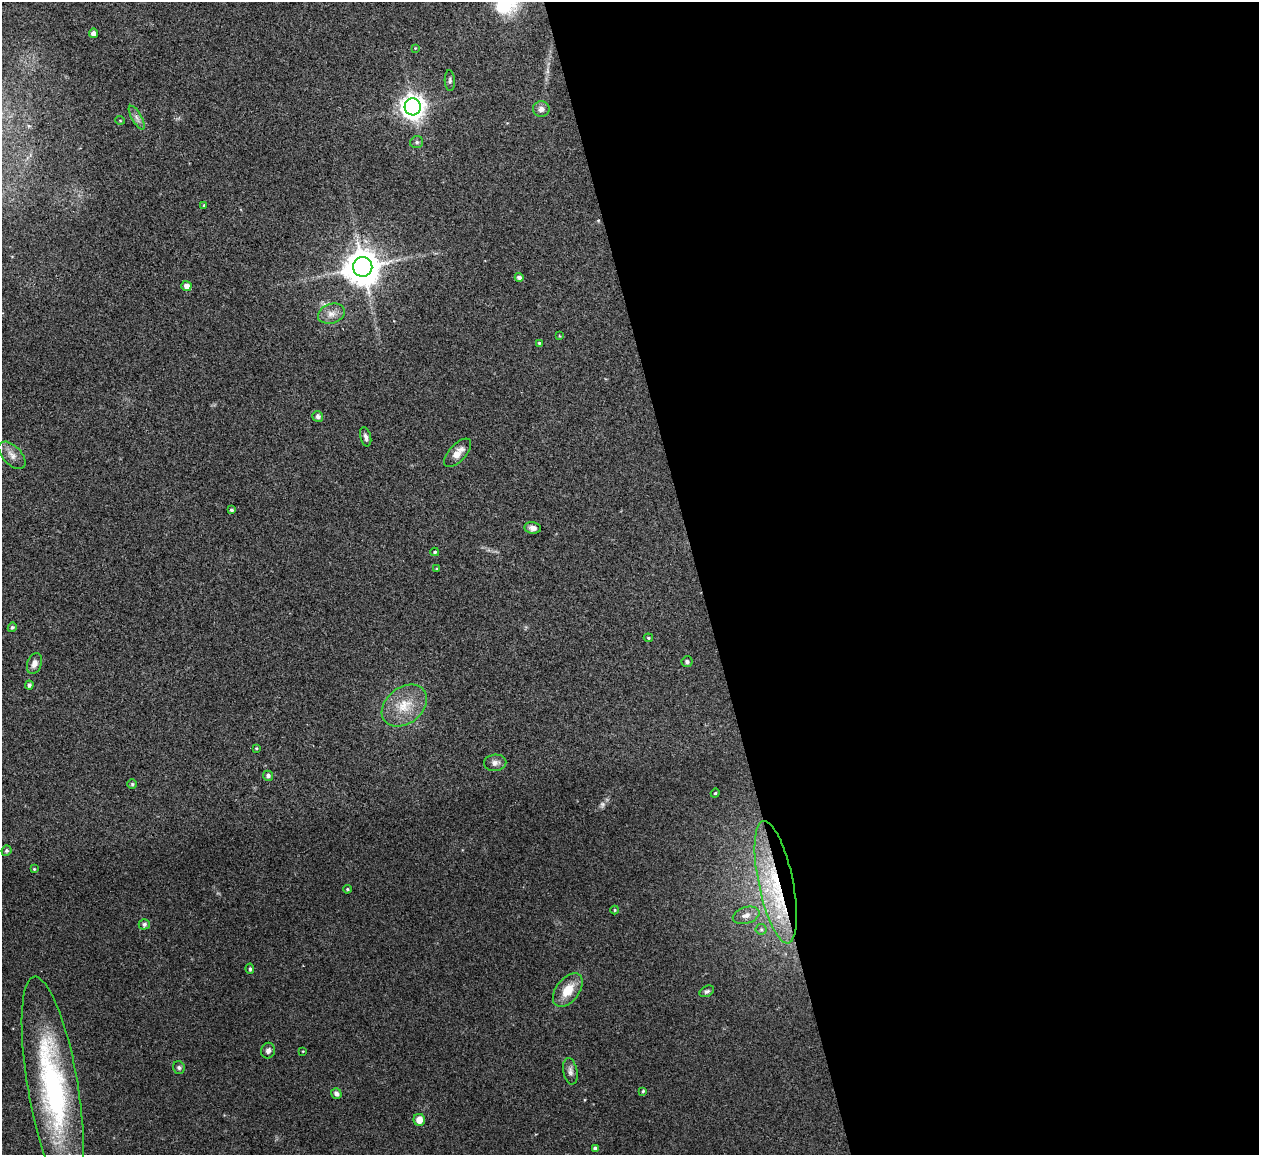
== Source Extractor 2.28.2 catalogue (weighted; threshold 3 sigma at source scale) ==
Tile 8 of 4 x 4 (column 4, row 2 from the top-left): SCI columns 3773-5029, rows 2452-3604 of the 5086 x 5028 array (HDU 1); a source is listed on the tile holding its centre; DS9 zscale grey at full resolution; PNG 1261 x 1157 px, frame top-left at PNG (2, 2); each listed source drawn as its Kron ellipse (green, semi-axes under 4 px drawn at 4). Shown black and unused: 45% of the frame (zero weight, under 2 of 3 exposures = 3% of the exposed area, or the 3 px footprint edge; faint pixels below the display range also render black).
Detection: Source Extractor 2.28.2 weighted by HDU 2 'WHT'; one run over the whole footprint, this tile lists its part. Background 0.0754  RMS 0.0089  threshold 0.0402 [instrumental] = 3 sigma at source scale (4.5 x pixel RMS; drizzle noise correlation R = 1.50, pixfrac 1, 0.05/0.05 arcsec/px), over >= 5 px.
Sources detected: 55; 1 too faint to see at this stretch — neither listed nor drawn; the other 54 listed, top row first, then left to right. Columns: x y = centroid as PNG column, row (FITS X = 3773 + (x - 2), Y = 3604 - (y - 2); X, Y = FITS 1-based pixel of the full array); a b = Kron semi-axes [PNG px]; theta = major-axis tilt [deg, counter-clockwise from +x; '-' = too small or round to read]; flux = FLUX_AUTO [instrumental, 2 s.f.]
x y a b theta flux
94 33 5 4 - 5.2
415 48 4 4 - 0.66
450 81 10 5 -87 2.2
413 107 8 8 - 770
541 109 8 8 - 3.9
137 118 13 5 -60 3.5
120 120 5 3 - 0.64
417 142 6 6 - 1.9
204 205 3 3 - 0.6
363 267 10 9 - 2100
519 277 4 4 - 3
186 286 5 5 - 5.4
331 314 14 9 18 6.8
559 336 3 3 - 0.75
539 343 4 4 - 1.1
318 416 5 5 - 2.9
366 437 10 5 -76 2.8
458 453 18 8 48 8.8
12 455 17 9 -45 6.9
231 510 3 3 - 1.5
533 528 8 6 -6 4.1
435 552 4 4 - 1.2
436 569 4 3 - 0.82
12 627 5 4 - 1.5
648 638 5 4 - 1
687 662 5 5 - 1.8
34 663 11 7 70 5.2
29 685 4 4 - 2.2
404 705 25 18 38 22
256 748 4 3 - 0.84
495 763 11 8 4 4.2
268 776 5 5 - 2.5
132 784 5 5 - 1.1
715 793 4 4 - 1.1
6 851 5 5 - 1.7
34 869 4 4 - 0.9
776 882 62 17 -78 88
347 889 4 3 - 1
615 910 4 4 - 0.96
746 915 14 8 17 5.9
144 924 5 5 - 2.3
761 929 5 5 - 1.6
250 969 5 4 - 1.4
568 990 19 11 52 17
707 991 8 5 30 2
268 1051 8 7 - 2.8
303 1051 4 2 - 0.55
179 1067 6 5 - 1.7
570 1071 13 7 -79 3.7
53 1086 110 25 -80 180
643 1091 4 4 - 0.98
336 1093 5 5 - 3.5
419 1120 6 6 - 8.5
595 1148 4 4 - 1.9
Overlapping masked pixels (flux is a lower limit): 2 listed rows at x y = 363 267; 776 882